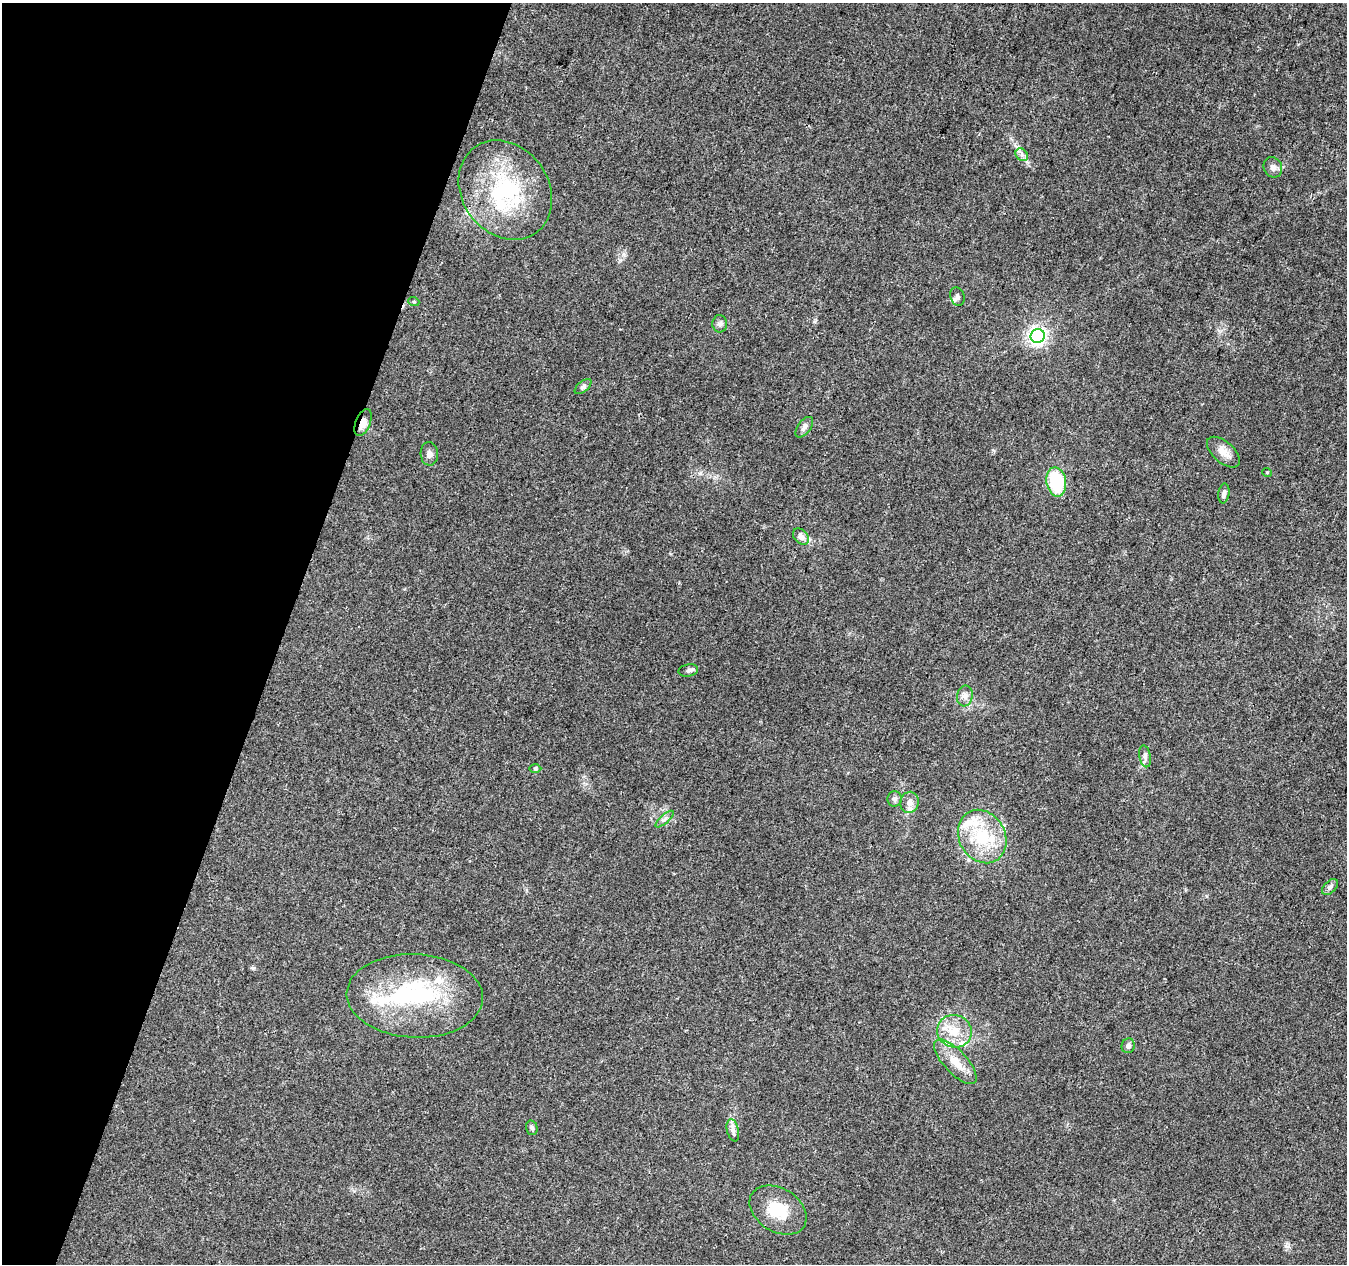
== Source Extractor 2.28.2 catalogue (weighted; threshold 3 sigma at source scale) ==
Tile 9 of 4 x 4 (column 1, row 3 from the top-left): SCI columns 7-1351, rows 1541-2802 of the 5386 x 5539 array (HDU 1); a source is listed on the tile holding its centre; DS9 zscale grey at full resolution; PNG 1349 x 1266 px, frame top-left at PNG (2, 3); each listed source drawn as its Kron ellipse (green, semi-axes under 4 px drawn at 4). Shown black and unused: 21% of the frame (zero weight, under 3 of 4 exposures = <1% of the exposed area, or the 3 px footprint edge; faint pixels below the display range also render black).
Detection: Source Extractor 2.28.2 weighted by HDU 2 'WHT'; one run over the whole footprint, this tile lists its part. Background 0.0487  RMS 0.0044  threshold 0.0198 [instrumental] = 3 sigma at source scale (4.5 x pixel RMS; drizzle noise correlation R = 1.50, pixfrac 1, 0.0396/0.0396 arcsec/px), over >= 5 px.
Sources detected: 39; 1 inside a brighter object's white glare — neither listed nor drawn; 6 inside a brighter listed object's ellipse — not listed separately; the other 32 listed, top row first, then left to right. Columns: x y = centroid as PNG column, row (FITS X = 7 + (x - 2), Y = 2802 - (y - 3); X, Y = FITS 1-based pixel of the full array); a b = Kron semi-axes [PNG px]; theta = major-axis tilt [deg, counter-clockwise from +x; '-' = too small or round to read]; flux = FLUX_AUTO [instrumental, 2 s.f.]
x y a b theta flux
1022 155 7 5 -47 1.4
1273 167 10 9 - 2.2
505 190 53 43 -54 49
957 296 9 7 -72 1.4
414 302 5 3 - 0.39
720 324 8 7 - 1.4
1038 336 7 7 - 160
583 387 10 5 38 1.1
363 422 14 7 68 3.2
804 427 12 6 52 1.7
1223 452 20 10 -41 4.3
429 454 12 9 -87 2
1267 472 5 3 - 0.35
1056 482 14 9 -80 25
1224 493 10 5 83 1.3
801 536 9 6 -47 2.3
688 670 10 6 10 1.3
965 696 10 8 82 2.2
1145 756 11 5 -80 1.5
535 768 6 4 -1 0.61
895 799 8 7 - 1.3
909 802 10 9 - 3
665 819 11 3 41 0.96
982 837 28 23 -60 22
1330 887 10 6 46 1.3
415 996 68 41 -2 59
954 1031 17 16 - 9.1
1128 1046 7 6 - 1.3
955 1062 28 11 -47 7.9
532 1128 7 5 -74 0.94
733 1130 11 6 -77 1.8
778 1210 31 21 -32 14
Overlapping masked pixels (flux is a lower limit): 1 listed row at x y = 363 422
Unlisted compact peaks at least as high as the median listed source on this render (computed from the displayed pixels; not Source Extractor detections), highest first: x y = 1027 162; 253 968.